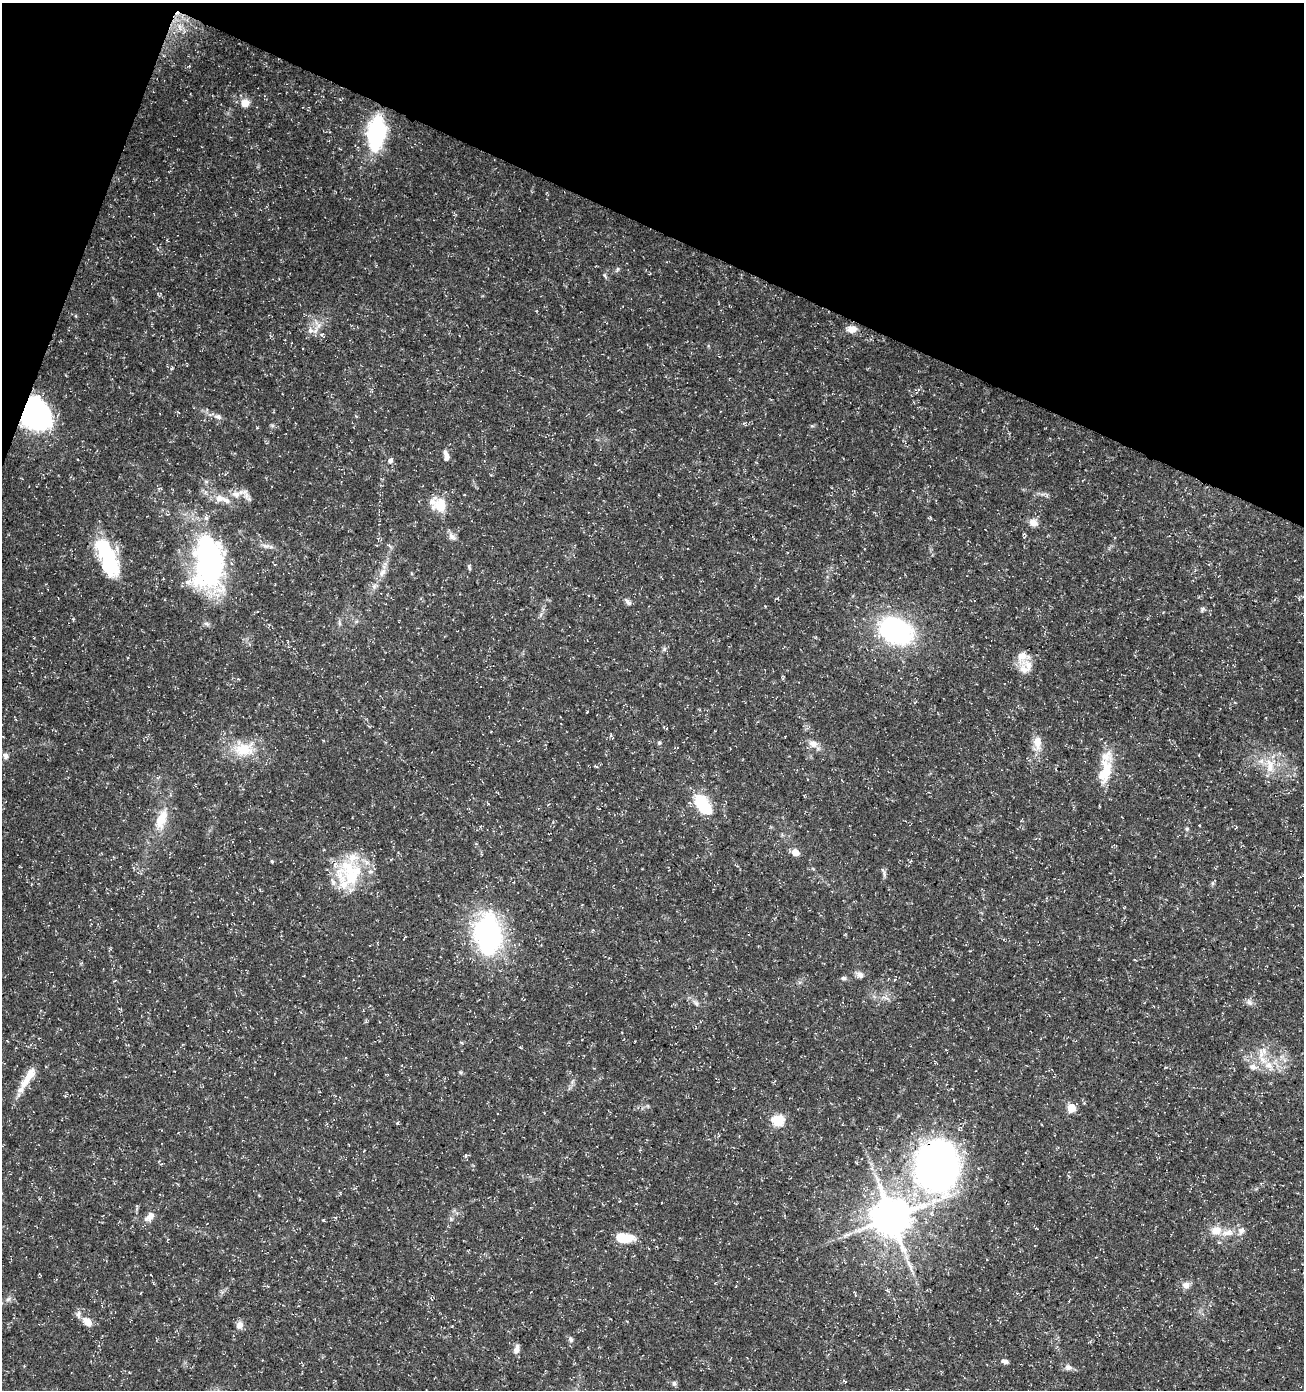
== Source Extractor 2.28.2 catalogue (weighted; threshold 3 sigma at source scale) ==
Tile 2 of 4 x 4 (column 2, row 1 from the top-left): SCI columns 1513-2814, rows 4176-5563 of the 5693 x 5563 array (HDU 1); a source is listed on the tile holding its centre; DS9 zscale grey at full resolution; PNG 1306 x 1392 px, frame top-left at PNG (2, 3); no overlay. Shown black and unused: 19% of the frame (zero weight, under 3 of 5 exposures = <1% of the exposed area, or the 3 px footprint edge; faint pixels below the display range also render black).
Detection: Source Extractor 2.28.2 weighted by HDU 2 'WHT'; one run over the whole footprint, this tile lists its part. Background 0.0285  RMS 0.0028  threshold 0.0124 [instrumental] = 3 sigma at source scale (4.5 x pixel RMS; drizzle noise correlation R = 1.50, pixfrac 1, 0.0396/0.0396 arcsec/px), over >= 5 px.
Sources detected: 102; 8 inside a brighter object's white glare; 1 long thin detection or spike segment (spike, bleed or trail) — not listed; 13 inside a brighter listed object's ellipse — not listed separately; the other 80 listed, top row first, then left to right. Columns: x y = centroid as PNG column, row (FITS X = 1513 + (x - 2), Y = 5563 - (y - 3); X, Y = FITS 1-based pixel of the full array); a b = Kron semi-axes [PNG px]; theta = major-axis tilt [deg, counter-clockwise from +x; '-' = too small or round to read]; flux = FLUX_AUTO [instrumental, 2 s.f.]
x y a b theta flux
180 27 15 3 -68 1.1
245 103 9 9 - 2.7
376 133 24 12 84 45
605 276 8 4 -63 0.46
852 329 12 8 1 2.4
310 330 9 7 -78 1.5
321 335 5 5 - 0.52
43 411 26 14 -46 20
218 416 11 7 -22 1.2
446 456 12 6 -79 1.7
390 461 7 5 75 0.96
236 494 13 9 -9 2.5
440 505 20 19 - 5.4
1033 523 10 8 -33 2.2
452 536 11 8 -40 1.3
265 546 15 4 -12 1
107 553 38 19 -59 18
208 562 70 43 89 59
469 567 8 4 -76 0.47
383 572 14 7 61 1.9
374 586 8 6 70 0.95
628 602 10 6 -44 0.89
1203 609 8 4 63 0.51
73 620 4 4 - 0.3
339 623 6 4 -71 0.49
895 631 37 26 -32 41
664 649 7 4 -90 0.52
1022 656 14 11 13 2.8
1024 670 15 11 -30 2.8
664 727 5 3 - 0.25
659 743 5 5 - 0.36
1037 743 22 11 87 3.5
813 744 12 9 -26 2.1
244 749 29 21 1 9
5 756 8 7 - 1
1270 766 19 10 -90 4.3
1107 771 27 12 84 6.4
703 804 24 12 -53 14
161 819 30 14 71 6.4
1199 825 3 2 - 0.3
1187 829 6 5 - 0.39
795 852 7 6 - 2.7
272 861 4 4 - 0.32
349 869 32 22 -41 14
884 874 9 4 90 0.71
1212 883 7 4 89 0.47
488 932 43 33 -75 41
1135 960 4 2 - 0.2
860 975 10 7 -24 1.2
844 978 7 5 -1 0.71
1249 1002 11 7 -43 1.1
696 1003 11 4 -45 0.85
1263 1051 14 9 -42 2.8
1269 1065 14 10 -26 3.5
1253 1067 10 8 -20 1.6
28 1077 39 9 57 5.4
1071 1108 5 5 - 11
778 1120 6 5 - 25
397 1123 4 4 - 0.35
466 1155 5 3 - 0.32
936 1165 36 29 -78 160
871 1168 6 6 - 0.83
150 1217 16 8 37 2.1
891 1218 11 11 - 960
451 1219 6 4 -47 0.45
323 1220 4 3 - 0.24
1216 1230 12 10 13 3.3
1241 1230 9 8 - 1.5
847 1235 11 5 17 1.1
624 1238 22 10 -6 6.4
1186 1285 9 8 - 1.7
8 1299 7 5 42 0.75
87 1322 12 8 -44 2.8
239 1325 10 8 62 1.6
571 1339 8 6 -59 0.75
517 1349 12 6 75 1.5
1005 1361 8 5 -18 0.97
1068 1367 9 8 - 1.3
844 1381 6 3 -27 0.31
674 1383 6 6 - 0.58
Unlisted compact peaks at least as high as the median listed source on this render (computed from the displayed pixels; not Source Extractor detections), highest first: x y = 618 269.